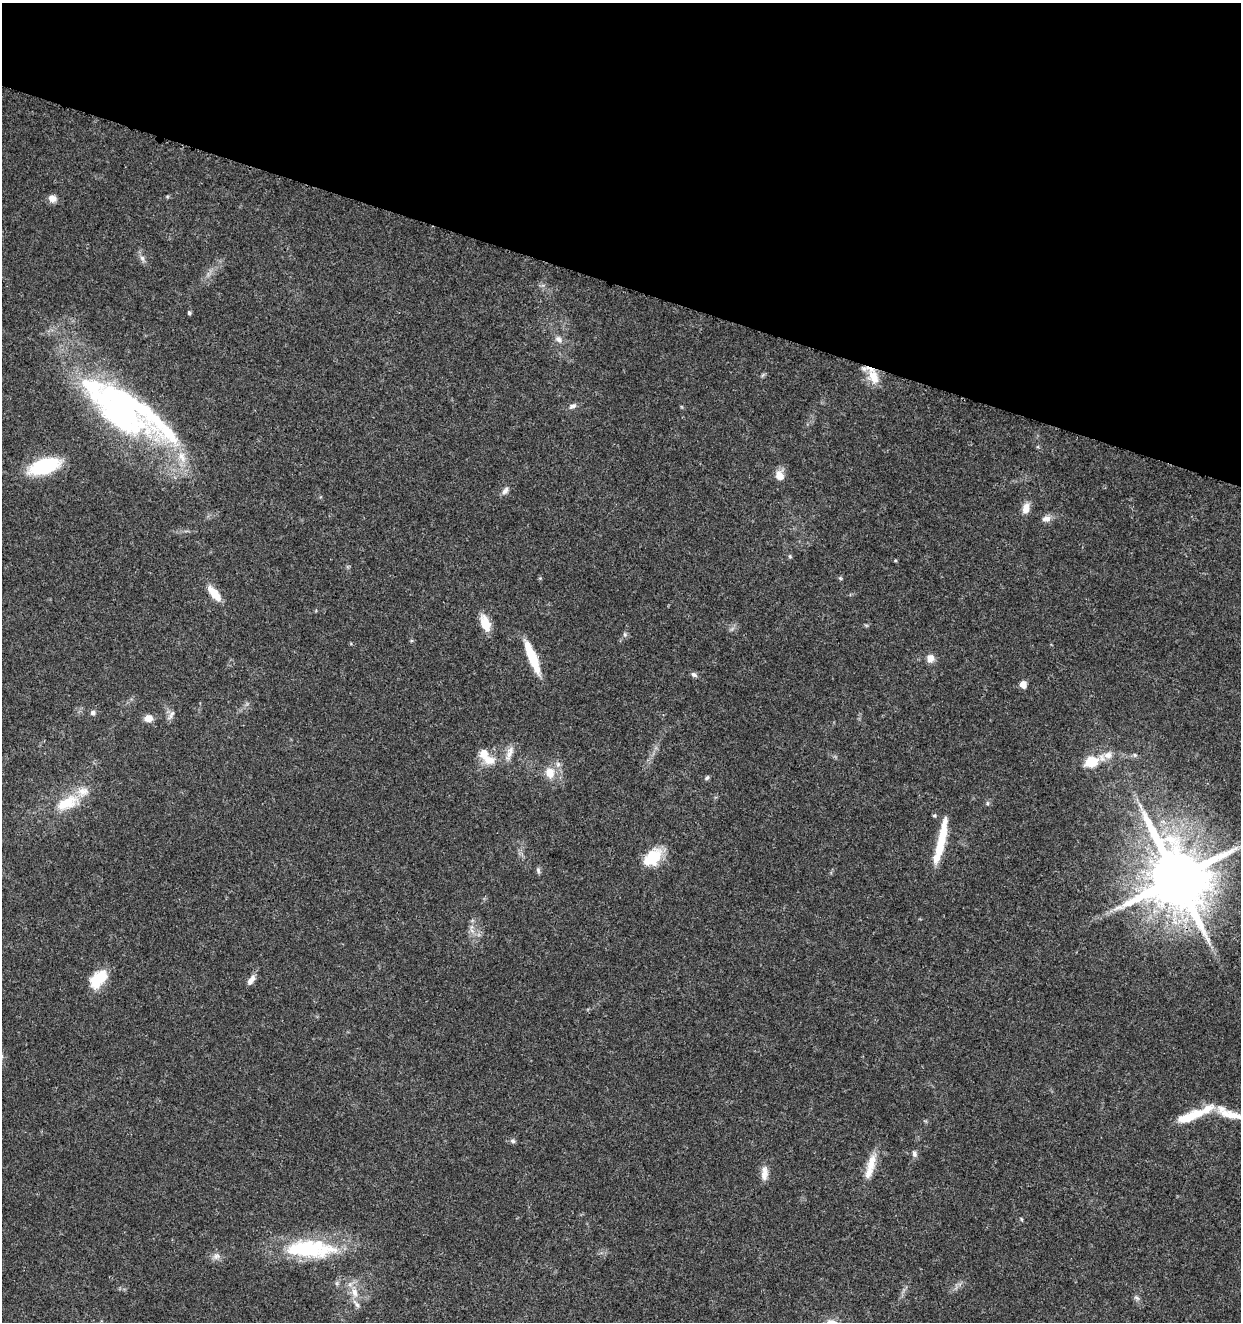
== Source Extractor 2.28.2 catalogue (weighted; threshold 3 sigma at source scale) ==
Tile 2 of 4 x 4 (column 2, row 1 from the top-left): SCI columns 1522-2760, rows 3966-5285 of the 5462 x 5297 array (HDU 1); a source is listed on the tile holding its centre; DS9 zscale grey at full resolution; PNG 1243 x 1324 px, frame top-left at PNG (2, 3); no overlay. Shown black and unused: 21% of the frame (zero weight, under 3 of 5 exposures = <1% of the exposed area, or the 3 px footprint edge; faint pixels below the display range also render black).
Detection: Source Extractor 2.28.2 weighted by HDU 2 'WHT'; one run over the whole footprint, this tile lists its part. Background 0.0333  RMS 0.0025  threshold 0.0112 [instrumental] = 3 sigma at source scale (4.5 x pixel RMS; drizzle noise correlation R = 1.50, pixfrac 1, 0.0396/0.0396 arcsec/px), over >= 5 px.
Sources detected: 67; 2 inside a brighter object's white glare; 1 long thin detection or spike segment (spike, bleed or trail) — not listed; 9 inside a brighter listed object's ellipse — not listed separately; the other 55 listed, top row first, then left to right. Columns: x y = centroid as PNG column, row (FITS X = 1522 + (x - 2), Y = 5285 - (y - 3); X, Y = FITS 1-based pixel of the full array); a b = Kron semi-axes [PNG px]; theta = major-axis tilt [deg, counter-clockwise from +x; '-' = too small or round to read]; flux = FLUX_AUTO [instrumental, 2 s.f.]
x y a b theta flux
52 198 10 8 -29 1.6
142 258 8 6 -63 0.88
189 313 5 4 - 0.47
558 339 10 8 -40 1.2
874 377 21 12 -66 4.5
572 406 11 6 26 0.89
120 410 105 41 -39 77
44 466 32 15 18 17
779 476 11 9 -73 2.7
505 491 12 7 56 1.1
1026 508 12 8 78 2.4
1046 519 13 8 3 1.4
790 556 5 4 - 0.34
895 560 4 4 - 0.27
840 578 6 4 -71 0.31
214 594 19 8 -51 4.2
485 623 19 10 -70 4.2
866 625 6 4 -18 0.29
625 634 7 5 -70 0.53
532 658 37 8 -68 8.6
930 658 11 9 84 1.7
694 675 8 6 -26 0.74
1023 684 5 5 - 2.9
93 713 6 6 - 0.73
171 715 16 5 56 1
148 718 8 7 - 2.5
509 754 21 8 66 2.2
1135 755 5 5 - 0.4
489 760 18 12 -4 3.5
1092 762 22 12 20 6.8
550 773 14 12 -75 3.6
707 778 7 4 46 0.49
67 803 35 17 23 8.3
987 803 6 4 -90 0.38
1140 805 9 3 -45 0.62
934 816 5 5 - 0.34
941 841 53 8 77 9.2
653 856 24 18 55 7.3
538 870 8 6 -74 0.57
1176 878 18 16 -57 2300
472 931 7 4 -20 0.7
98 979 23 14 47 6.9
251 980 14 6 56 1.6
1232 1115 40 10 -14 5.4
1188 1117 27 11 16 5.5
513 1141 7 6 - 0.61
914 1154 8 6 -76 0.78
871 1165 28 11 78 4.4
764 1173 19 8 88 2.1
1021 1219 6 3 -71 0.25
306 1249 71 21 -3 23
216 1256 11 8 72 1.2
337 1283 7 4 72 0.44
354 1293 14 9 -76 2.7
1137 1298 9 4 -35 0.58
Overlapping masked pixels (flux is a lower limit): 2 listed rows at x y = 874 377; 1176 878
Isophote crosses this tile's border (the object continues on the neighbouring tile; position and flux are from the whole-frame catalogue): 1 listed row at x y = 1232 1115